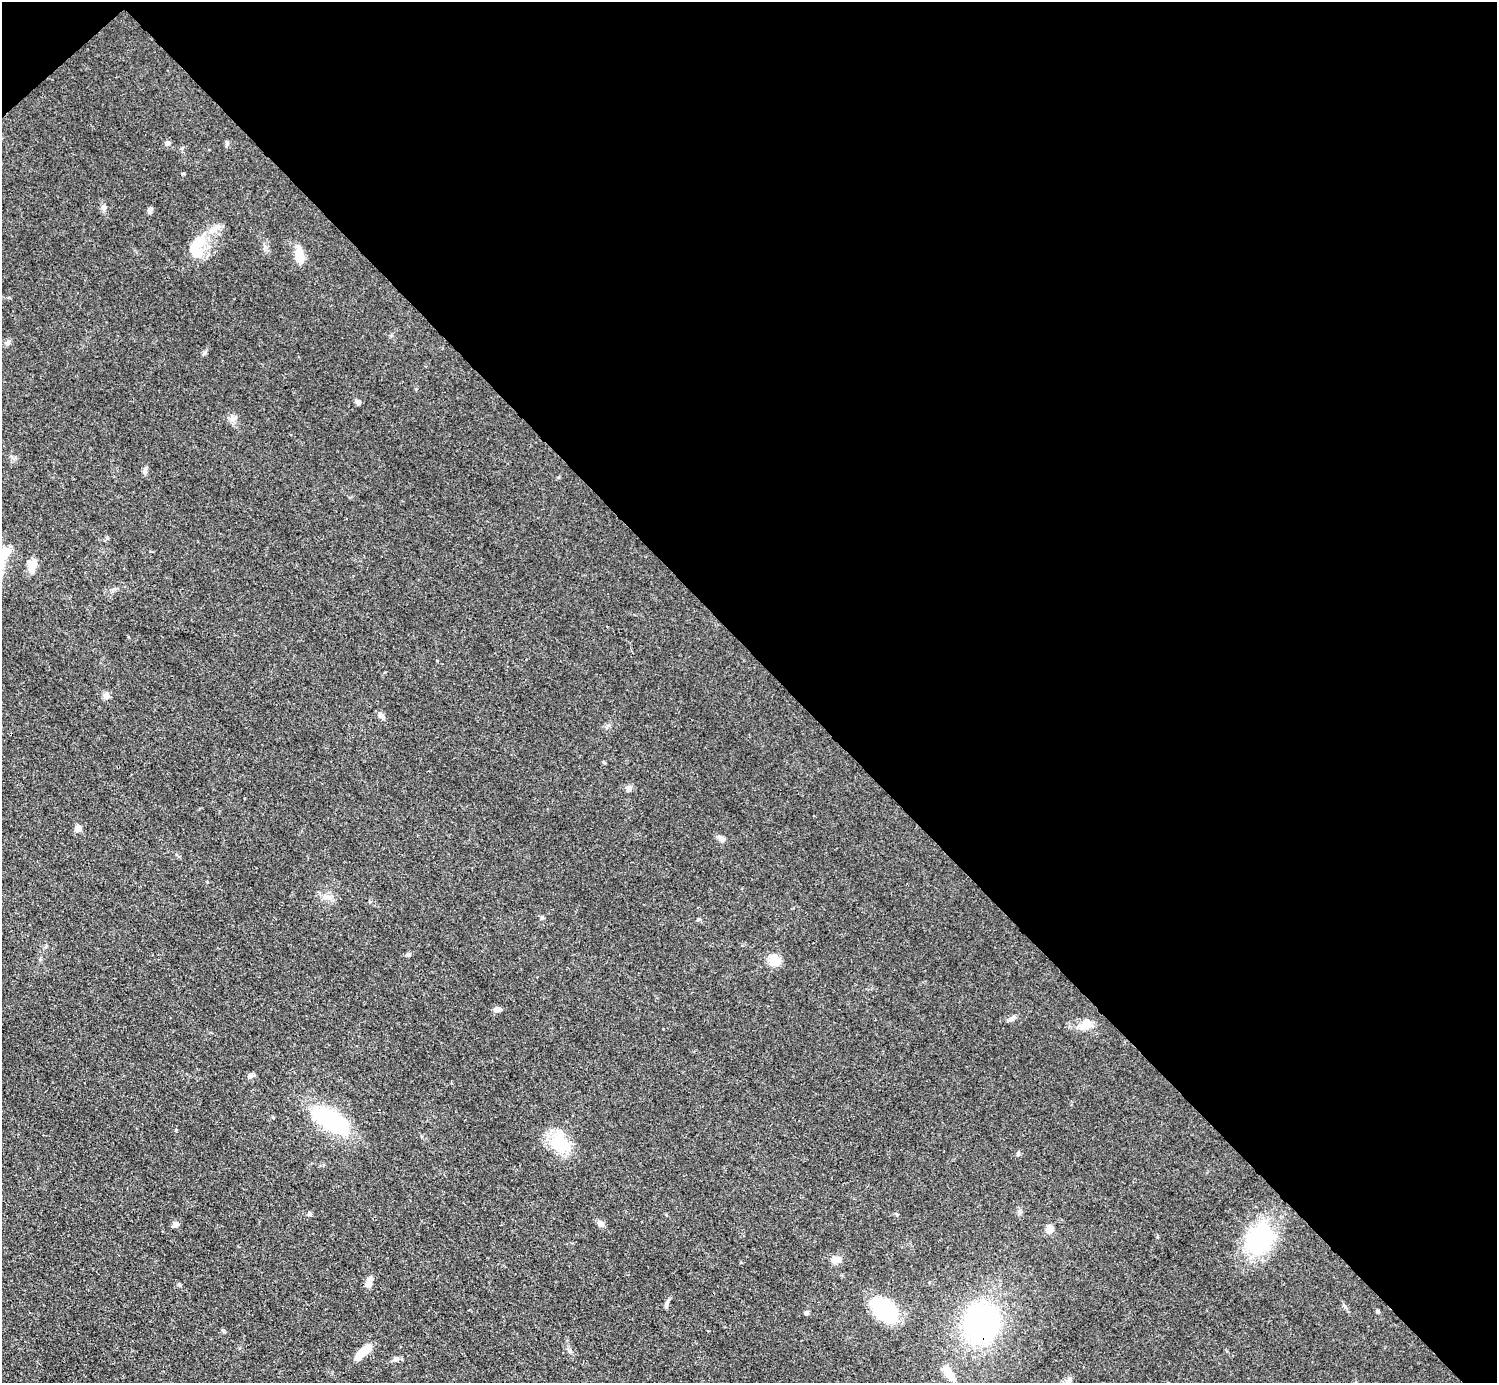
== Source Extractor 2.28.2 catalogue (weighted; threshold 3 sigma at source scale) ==
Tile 3 of 4 x 4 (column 3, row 1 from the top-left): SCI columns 2990-4484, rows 4442-5822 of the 5980 x 5979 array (HDU 1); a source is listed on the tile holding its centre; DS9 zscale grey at full resolution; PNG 1499 x 1385 px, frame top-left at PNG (2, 2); no overlay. Shown black and unused: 48% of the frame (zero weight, under 3 of 4 exposures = <1% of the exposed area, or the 3 px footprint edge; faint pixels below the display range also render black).
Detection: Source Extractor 2.28.2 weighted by HDU 2 'WHT'; one run over the whole footprint, this tile lists its part. Background 0.0514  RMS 0.005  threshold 0.0223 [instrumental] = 3 sigma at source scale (4.5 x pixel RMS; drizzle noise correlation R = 1.50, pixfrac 1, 0.05/0.05 arcsec/px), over >= 5 px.
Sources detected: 47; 1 inside a brighter object's white glare — not listed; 2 inside a brighter listed object's ellipse — not listed separately; the other 44 listed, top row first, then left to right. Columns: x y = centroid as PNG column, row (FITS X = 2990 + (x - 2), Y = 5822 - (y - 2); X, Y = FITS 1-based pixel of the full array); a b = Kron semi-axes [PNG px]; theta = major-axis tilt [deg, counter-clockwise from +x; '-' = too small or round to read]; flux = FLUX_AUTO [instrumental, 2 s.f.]
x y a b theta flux
168 143 7 5 20 1.4
183 173 5 3 - 0.45
104 207 8 7 - 1.5
150 210 8 6 68 1.2
212 230 12 8 17 3.8
196 250 24 15 -57 10
299 255 13 8 -75 8.7
358 402 7 6 - 1.6
233 419 7 4 19 1.3
145 471 8 5 -71 1.2
32 565 15 10 90 5.3
106 695 9 8 - 2.1
382 716 9 5 -28 1.3
604 762 5 3 - 0.48
628 788 8 6 15 1.5
78 828 5 5 - 6
722 838 10 6 -12 1.6
326 897 12 6 -5 2.8
699 919 6 3 18 0.57
409 954 6 5 - 0.91
774 960 12 10 -5 8.2
497 1009 9 6 11 1.7
1013 1018 11 6 29 1.8
1086 1025 17 12 25 5.9
251 1076 8 5 52 1.3
330 1121 34 14 -29 57
560 1144 25 19 -67 18
1018 1154 6 5 - 0.78
310 1214 6 4 -72 0.76
601 1224 8 6 -40 2.4
176 1225 9 5 64 1.2
1049 1229 8 7 - 3.7
1259 1239 39 27 65 46
836 1260 11 7 20 3.9
369 1281 12 7 82 3.1
179 1285 6 4 -67 0.71
666 1304 9 4 81 1.1
885 1309 19 15 -51 42
1378 1311 6 4 -52 0.68
806 1313 6 5 - 0.76
981 1323 28 24 81 110
363 1352 24 7 40 7.5
396 1359 8 6 17 1.7
951 1376 18 11 -49 4.6
Overlapping masked pixels (flux is a lower limit): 1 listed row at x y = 981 1323
Unlisted compact peaks at least as high as the median listed source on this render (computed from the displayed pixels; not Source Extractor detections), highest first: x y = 204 353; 176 1130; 570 1351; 1345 1307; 542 917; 227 143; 1157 1237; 224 1332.